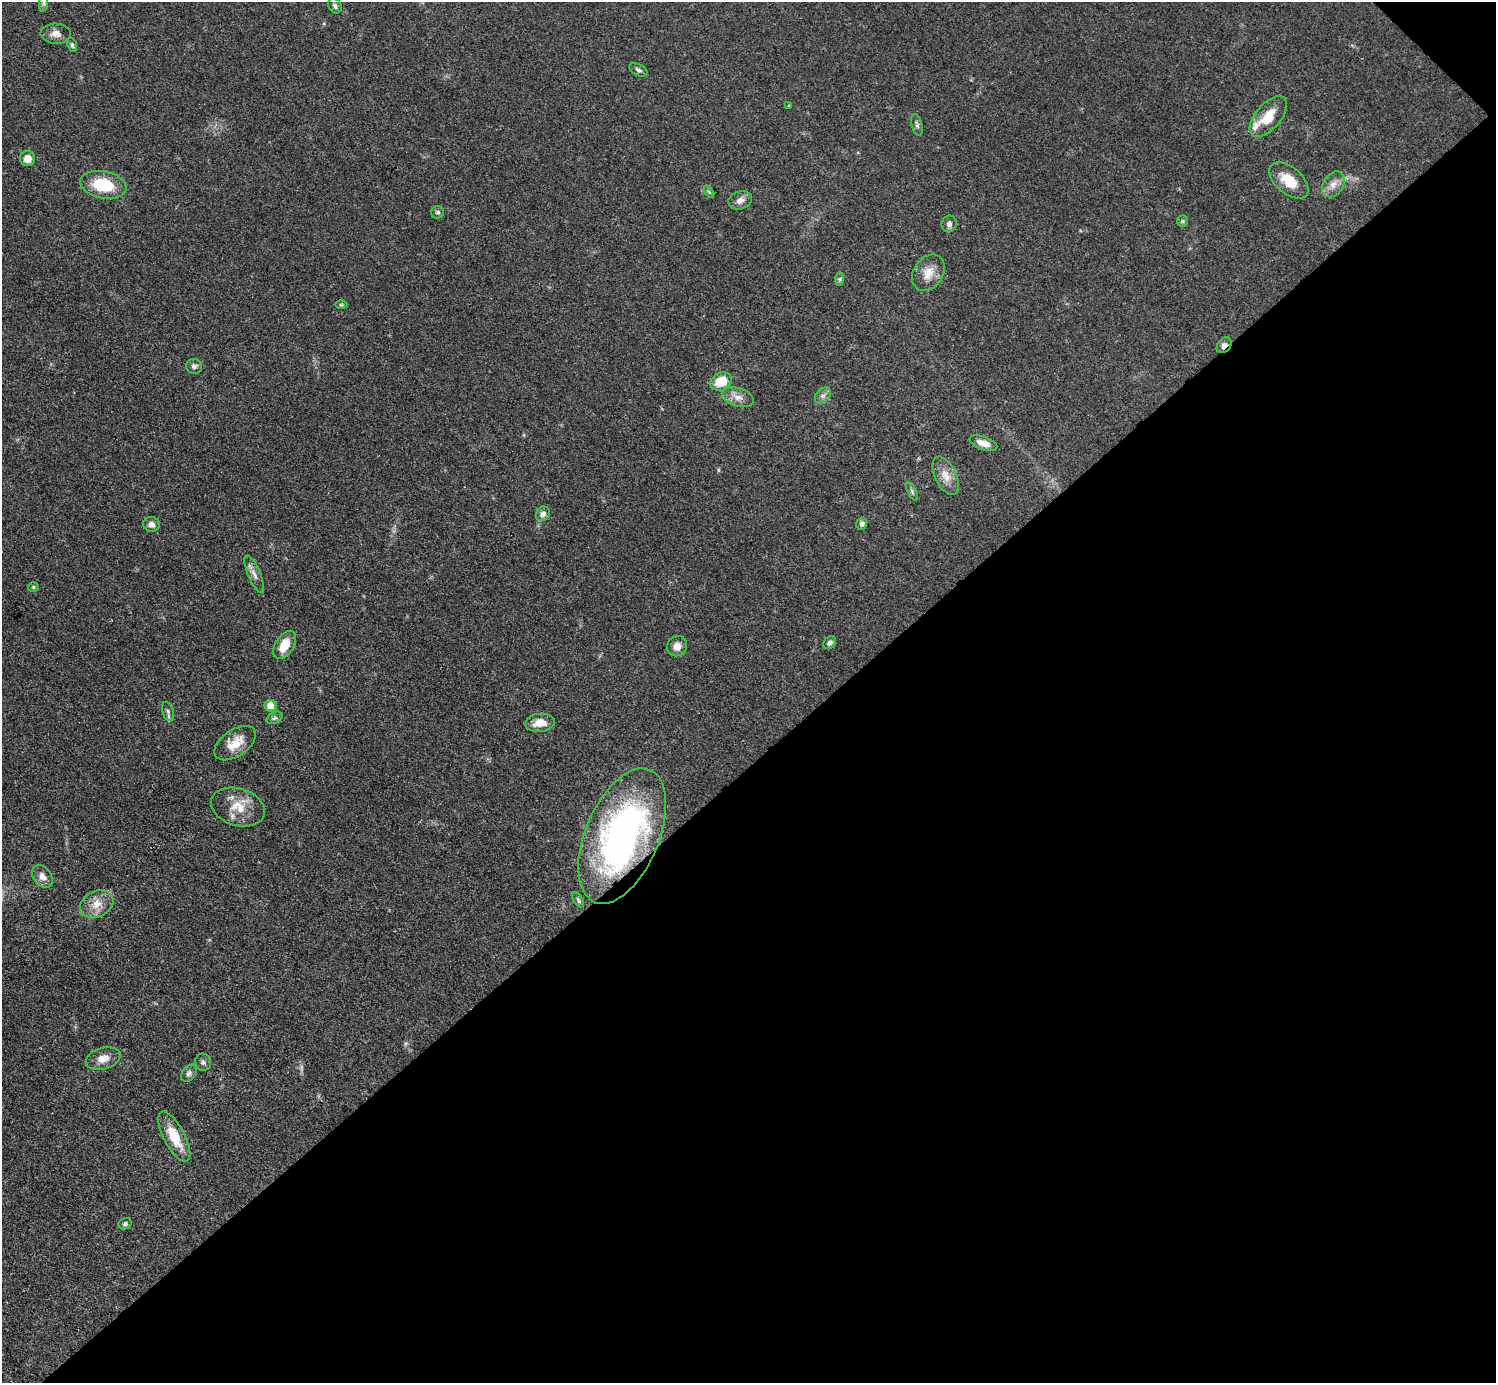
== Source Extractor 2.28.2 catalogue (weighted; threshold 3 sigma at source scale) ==
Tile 12 of 4 x 4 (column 4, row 3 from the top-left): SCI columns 4485-5978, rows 1680-3060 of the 5980 x 5979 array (HDU 1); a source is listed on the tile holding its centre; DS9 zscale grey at full resolution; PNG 1498 x 1385 px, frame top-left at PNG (2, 2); each listed source drawn as its Kron ellipse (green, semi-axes under 4 px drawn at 4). Shown black and unused: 45% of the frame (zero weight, under 3 of 4 exposures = <1% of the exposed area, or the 3 px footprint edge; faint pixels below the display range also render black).
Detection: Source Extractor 2.28.2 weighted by HDU 2 'WHT'; one run over the whole footprint, this tile lists its part. Background 0.049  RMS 0.0048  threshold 0.0217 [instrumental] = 3 sigma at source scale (4.5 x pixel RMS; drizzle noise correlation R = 1.50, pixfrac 1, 0.05/0.05 arcsec/px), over >= 5 px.
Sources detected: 53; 1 too faint to see at this stretch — neither listed nor drawn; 1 inside a brighter listed object's ellipse — not listed separately; the other 51 listed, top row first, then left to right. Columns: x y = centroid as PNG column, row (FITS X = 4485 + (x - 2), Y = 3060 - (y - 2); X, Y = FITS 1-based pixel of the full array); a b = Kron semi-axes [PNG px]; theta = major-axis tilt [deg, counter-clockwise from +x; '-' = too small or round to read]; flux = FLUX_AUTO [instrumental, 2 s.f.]
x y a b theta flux
44 3 9 4 82 1.4
335 6 8 6 -57 1.3
56 34 15 10 -3 3.6
72 45 7 4 -68 0.99
638 70 10 5 -27 1.3
789 106 4 3 - 0.42
1268 116 24 12 49 11
917 125 11 5 -75 1.3
27 159 7 7 - 4.6
1289 180 23 13 -40 11
1333 184 14 10 56 4.2
103 185 23 13 -11 19
709 192 7 4 -55 0.77
740 200 12 9 18 3
438 212 6 6 - 1.1
1183 221 6 5 - 0.79
949 224 8 7 - 1.8
928 273 19 14 56 7.1
840 279 7 4 89 0.83
341 305 6 4 -1 0.59
1224 345 9 6 49 2.8
194 366 8 7 - 1.6
721 381 11 8 27 10
823 396 9 6 47 1.8
738 397 16 9 -16 4.1
983 443 14 6 -19 4.6
946 476 20 10 -64 5.9
912 492 10 4 -64 1
543 514 8 6 51 2.4
151 524 8 7 - 2.5
862 524 6 5 - 1.2
254 574 20 6 -67 2.9
33 587 5 4 - 0.8
830 643 7 5 45 1.4
285 645 15 9 58 8.7
677 646 10 10 - 3.6
270 706 6 6 - 6
168 711 10 5 -74 1.3
275 718 8 5 27 1.1
540 723 14 9 7 6.2
235 743 23 13 35 8.6
238 807 28 18 -17 12
622 836 72 37 67 160
42 876 13 9 -53 3.3
578 900 8 4 -59 0.85
97 904 17 13 27 7
103 1059 18 10 15 5
203 1062 9 8 - 1.5
189 1073 9 6 54 1.5
174 1137 28 10 -62 12
125 1224 7 5 21 1.1
Overlapping masked pixels (flux is a lower limit): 3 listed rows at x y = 1224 345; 254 574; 622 836
Isophote crosses this tile's border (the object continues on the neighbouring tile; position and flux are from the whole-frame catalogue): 1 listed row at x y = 44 3